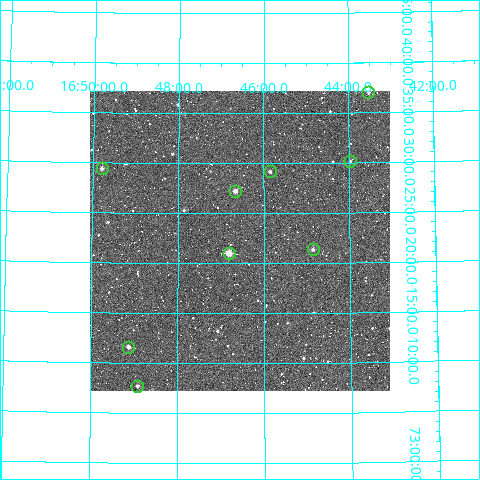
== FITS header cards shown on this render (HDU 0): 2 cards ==
NAXIS1  =                  300
NAXIS2  =                  300

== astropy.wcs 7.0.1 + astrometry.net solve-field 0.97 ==
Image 300 x 300 px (HDU 0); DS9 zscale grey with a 90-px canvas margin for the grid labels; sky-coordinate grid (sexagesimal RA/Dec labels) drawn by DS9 from the SOLVED WCS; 9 Tycho-2 reference stars matched to detected sources circled (green)
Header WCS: RA---TAN/DEC--TAN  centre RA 16:46:34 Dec +73:22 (251.64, +73.37 deg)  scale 6 arcsec/px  FOV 30.0' x 30.0'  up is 0 deg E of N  parity normal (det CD < 0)
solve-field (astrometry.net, Tycho-2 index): VERIFIED the header's WCS against the Tycho-2 star catalogue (verified at 2 index scales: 6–9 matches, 0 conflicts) and refined it, rather than solving blind
Solved WCS: RA---TAN-SIP/DEC--TAN-SIP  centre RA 16:46:34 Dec +73:22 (251.64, +73.37 deg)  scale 6 arcsec/px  FOV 30.0' x 30.0'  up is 0 deg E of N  parity normal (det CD < 0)
The solver's refit moves the header's centre by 1.2 arcsec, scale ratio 0.9999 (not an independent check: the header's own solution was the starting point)
Tycho-2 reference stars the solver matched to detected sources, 9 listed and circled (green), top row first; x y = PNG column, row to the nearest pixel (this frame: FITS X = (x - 92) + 1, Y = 300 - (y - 91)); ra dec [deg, ICRS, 3 dp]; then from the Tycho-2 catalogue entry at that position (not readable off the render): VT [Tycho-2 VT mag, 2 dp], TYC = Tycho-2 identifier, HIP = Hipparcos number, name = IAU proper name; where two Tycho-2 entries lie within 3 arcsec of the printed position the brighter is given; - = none
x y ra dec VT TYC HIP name
370 92 250.879 +73.617 12.13 4426-990-1 - -
352 161 250.992 +73.502 12.59 4426-989-1 - -
104 168 252.448 +73.490 11.26 4426-888-1 - -
272 171 251.462 +73.486 11.76 4426-901-1 - -
237 191 251.666 +73.454 10.88 4426-1844-1 - -
315 249 251.215 +73.356 11.63 4426-1210-1 - -
231 253 251.703 +73.350 10.09 4426-1596-1 - -
130 347 252.282 +73.193 10.92 4426-1703-1 - -
139 386 252.228 +73.128 11.65 4426-1697-1 - -